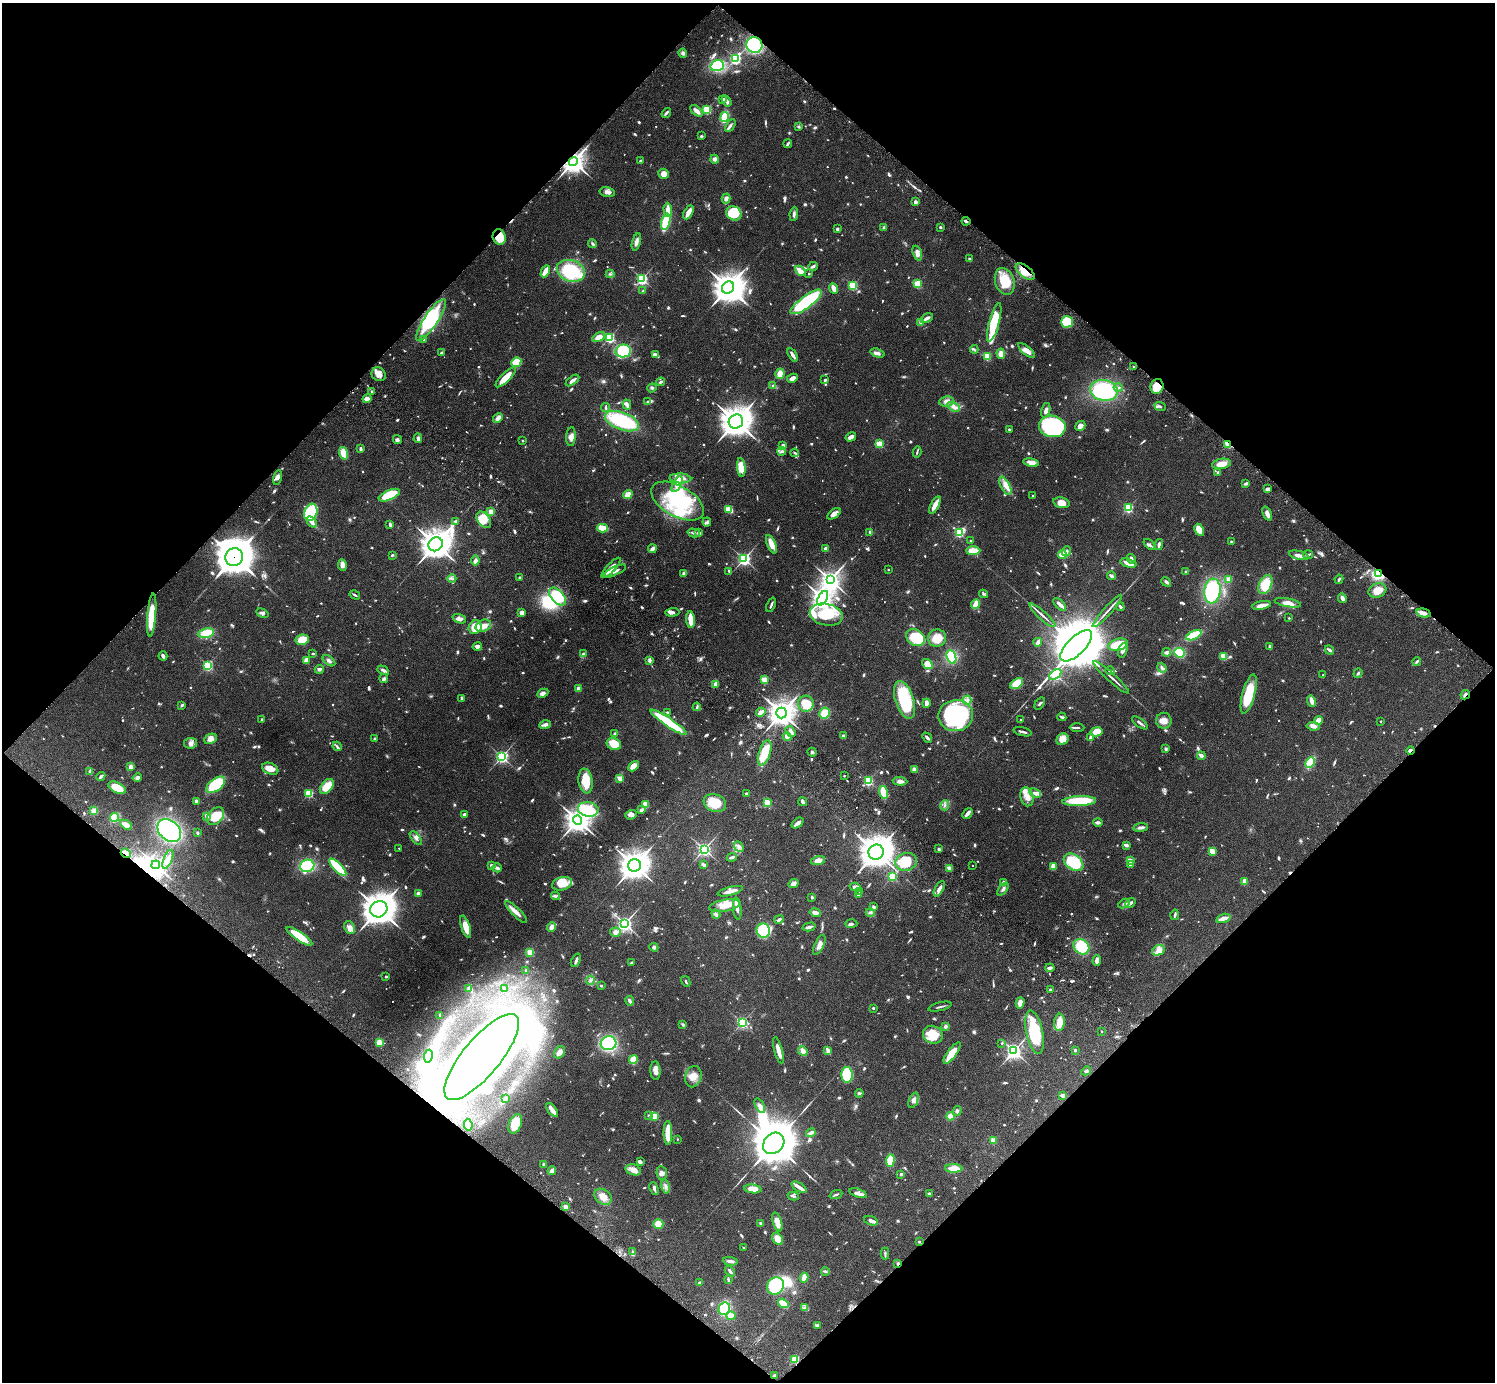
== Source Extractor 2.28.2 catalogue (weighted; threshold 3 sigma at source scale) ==
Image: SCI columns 46-6017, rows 347-5864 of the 6059 x 6069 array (HDU 1 of 3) = the unmasked area's bounding box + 8 px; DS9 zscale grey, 4 x 4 block average (1 PNG px = mean of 4 x 4 image px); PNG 1497 x 1384 px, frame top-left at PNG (2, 3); each listed source drawn as its Kron ellipse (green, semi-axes under 4 px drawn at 4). Shown black and unused: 50% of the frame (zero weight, under 3 of 6 exposures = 3% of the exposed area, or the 3 px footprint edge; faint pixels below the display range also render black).
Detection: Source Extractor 2.28.2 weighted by HDU 2 'WHT'. Background 0.0836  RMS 0.0047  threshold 0.0192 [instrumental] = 3 sigma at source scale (4.09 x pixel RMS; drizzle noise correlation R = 1.36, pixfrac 0.8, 0.05/0.05 arcsec/px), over >= 5 px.
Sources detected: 1398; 31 too faint to see at this stretch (4 x 4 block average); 24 inside a brighter object's white glare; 5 cosmic-ray / hot-pixel residue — neither listed nor drawn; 28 coinciding with a brighter row at this scale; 76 inside a brighter listed object's ellipse — not listed separately; of the other 1234, all 500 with FLUX_AUTO >= 3.89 (the completeness limit of this list) listed and drawn (734 fainter detections not listed), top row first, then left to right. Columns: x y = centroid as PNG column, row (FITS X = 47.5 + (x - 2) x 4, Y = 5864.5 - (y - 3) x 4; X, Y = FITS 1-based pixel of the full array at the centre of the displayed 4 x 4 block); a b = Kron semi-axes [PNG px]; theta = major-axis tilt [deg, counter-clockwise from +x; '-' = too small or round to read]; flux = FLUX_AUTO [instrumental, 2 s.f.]
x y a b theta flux
754 45 8 8 - 200
683 53 4 4 - 7.7
736 59 3 2 - 410
717 66 7 5 17 140
723 100 3 2 - 6.8
726 101 6 2 -57 12
707 109 2 2 - 230
696 111 7 3 -41 17
666 113 5 2 - 7.8
724 117 5 3 - 75
730 126 7 2 58 5.9
798 127 3 3 - 4.2
701 136 3 2 - 4.6
788 144 4 2 - 5.6
715 159 4 4 - 9.6
573 161 5 4 - 2100
640 161 3 2 - 4
664 174 5 5 - 21
607 192 7 5 -13 11
726 199 5 4 - 9.5
915 202 2 2 - 29
668 210 7 2 -87 39
688 212 7 3 61 28
734 213 8 6 -31 93
794 214 7 3 83 7.3
966 221 4 2 - 5.9
666 222 8 3 75 170
884 227 4 3 - 4.2
940 227 2 2 - 14
837 229 2 2 - 15
499 237 8 6 -76 46
636 242 9 3 75 13
593 244 4 3 - 5.1
917 253 7 4 -70 16
969 259 2 2 - 14
813 266 5 2 - 6.7
545 271 6 3 62 35
571 271 14 10 -18 160
800 271 6 3 -44 28
1025 272 11 5 -39 35
809 273 2 2 - 7.6
610 274 4 2 - 4.2
642 279 2 2 - 500
1005 281 14 9 -72 62
917 284 2 2 - 170
853 285 2 2 - 260
728 288 7 5 49 3400
834 288 5 3 - 21
643 291 3 2 - 4.1
806 302 19 6 37 220
927 318 6 2 29 15
431 320 25 7 56 150
921 322 4 2 - 9.7
994 322 20 5 75 98
1067 322 6 5 - 79
599 337 7 4 27 31
609 337 2 2 - 350
424 340 3 2 - 5.4
974 349 4 2 - 4.1
623 351 7 6 - 160
1027 351 10 4 -41 23
442 353 3 2 - 7.4
877 353 7 3 -17 11
655 354 4 3 - 5.6
1001 354 5 3 - 17
793 355 7 2 -58 12
987 356 2 2 - 140
516 362 5 4 - 37
1133 366 2 2 - 5.8
379 374 7 6 - 20
780 374 5 4 - 24
506 377 13 4 44 45
792 378 6 3 28 12
572 380 8 2 37 14
825 380 3 3 - 4.1
661 382 4 3 - 5
773 386 3 3 - 4
1157 386 7 6 - 37
1118 387 5 2 - 5
652 388 5 3 - 4
1104 390 14 10 -9 210
372 391 2 2 - 6.6
367 399 4 4 - 18
946 401 7 5 9 12
648 402 4 3 - 5
627 404 5 3 - 8.6
1160 406 6 2 -22 3.9
954 407 7 4 -25 12
606 408 5 2 - 4.7
1046 410 7 4 76 13
498 418 5 3 - 14
622 421 18 8 -20 170
736 421 7 7 - 3900
1052 426 13 10 -10 290
1080 426 5 4 - 13
1009 430 3 3 - 5.1
571 437 9 4 86 17
851 437 5 3 - 12
418 438 5 4 - 7.3
398 439 4 3 - 5.9
523 440 2 2 - 8.8
879 444 2 2 - 150
1228 444 4 2 - 39
783 445 3 2 - 9.3
361 449 4 2 - 6.4
782 451 4 3 - 5.3
917 452 5 2 - 4.3
344 453 6 4 -71 50
795 453 4 2 - 4.1
1031 463 8 4 -11 18
1221 464 10 5 11 28
741 467 9 4 -84 52
1218 472 4 2 - 3.9
278 477 7 4 78 9.6
680 478 11 5 -2 23
1246 483 4 2 - 7.6
677 484 8 3 62 16
1005 486 10 4 -63 17
1268 489 4 3 - 8
628 494 5 3 - 25
389 495 11 5 23 94
1033 496 2 2 - 6.1
677 501 29 15 -29 140
1061 503 8 5 -13 25
935 505 9 3 62 27
1128 508 2 2 - 290
729 510 4 2 - 58
311 512 9 6 69 240
491 512 2 2 - 89
834 514 7 4 35 18
1267 514 7 4 -67 13
484 520 9 6 -52 43
456 521 4 2 - 5.2
312 522 6 3 -57 14
707 522 4 3 - 4.7
390 524 4 2 - 6.3
603 528 5 3 - 43
1199 530 6 4 -61 38
870 532 3 3 - 4.1
959 532 2 2 - 340
694 533 6 3 -15 7.3
699 533 2 2 - 26
971 541 2 2 - 4.2
1232 542 3 2 - 5.6
436 544 7 6 - 3300
771 544 10 4 -66 34
1150 545 7 3 -40 5.8
1159 545 5 2 - 9.2
652 549 4 2 - 13
825 549 2 2 - 41
973 551 7 4 1 41
1067 551 5 4 - 6.6
1062 554 4 3 - 50
392 555 3 2 - 4.6
1299 555 10 3 -14 15
1308 555 5 2 - 4
234 557 9 8 - 6700
744 559 3 2 - 630
1131 559 5 2 - 13
475 561 5 4 - 8.6
1128 563 8 3 -16 23
342 565 6 4 -84 16
611 568 13 3 46 25
888 569 2 2 - 5.1
614 571 12 3 25 17
729 571 4 2 - 4
1186 572 2 2 - 21
684 574 4 3 - 9.2
1379 574 3 3 - 94
1112 576 4 2 - 8.6
452 578 4 3 - 5.2
520 578 3 3 - 5.8
1229 579 2 2 - 71
1339 579 4 2 - 4.7
830 580 4 4 - 1500
1166 582 5 3 - 6.2
1265 585 10 6 67 62
1377 590 9 7 20 31
1212 591 12 8 84 170
983 594 4 3 - 3.9
355 595 5 2 - 4.6
557 596 10 6 -47 170
823 598 8 4 59 2300
1342 598 5 2 - 14
1288 603 13 3 -11 18
976 604 5 2 - 56
1060 604 8 2 -45 16
771 605 7 2 68 5.5
1262 605 9 3 12 20
1120 607 4 2 - 8.8
1107 611 21 2 48 15
672 612 7 3 1 10
262 613 6 4 -28 6.8
522 613 3 2 - 30
1424 613 7 4 -13 14
152 615 21 4 86 100
826 615 17 10 -12 100
1042 615 17 2 -42 11
1289 618 2 2 - 4.6
459 619 7 4 -17 12
690 620 8 3 -86 48
483 626 8 6 23 24
475 627 7 6 - 47
206 633 8 4 10 59
1194 635 8 3 25 130
915 637 10 7 -35 100
937 638 9 8 - 37
302 640 6 5 - 63
1038 642 4 3 - 10
1118 645 10 6 14 77
477 646 5 3 - 12
1076 646 20 9 45 27000
1270 647 3 2 - 13
1123 650 7 4 71 11
1329 650 5 2 - 8.1
1167 652 4 3 - 11
1180 653 5 4 - 77
313 654 3 2 - 4.2
584 654 2 2 - 33
163 656 4 3 - 7.5
1223 656 2 2 - 130
951 657 7 4 -70 78
306 660 3 3 - 19
649 660 4 3 - 7.1
329 661 7 3 -37 6.8
1417 661 4 2 - 4.7
927 664 5 4 - 30
208 665 2 2 - 300
1162 668 5 3 - 7.2
319 669 4 3 - 5.9
383 670 6 3 -29 7.3
1110 671 5 2 - 5.1
1358 673 5 2 - 4.3
1055 675 7 2 35 580
1323 675 2 2 - 4.6
1111 677 24 2 -42 12
384 678 4 3 - 5.2
764 680 2 2 - 130
1017 683 7 4 38 60
716 684 4 3 - 26
578 689 2 2 - 42
543 693 6 3 27 10
1249 694 20 6 75 110
1465 695 5 2 - 5.6
462 698 3 3 - 4.9
905 700 19 9 -72 160
967 700 4 3 - 6.1
1312 701 6 3 -70 20
926 703 4 3 - 17
1040 703 7 2 54 4.3
806 704 8 7 - 52
182 705 3 2 - 4.5
697 707 4 2 - 4.6
667 712 3 2 - 4.8
761 712 5 2 - 16
782 713 5 5 - 2900
825 713 5 5 - 47
956 716 17 15 9 400
1062 717 5 2 - 5.4
262 719 2 2 - 18
1021 720 2 2 - 5
1318 720 4 3 - 23
1164 721 8 8 - 18
1381 721 2 2 - 4.2
669 722 22 4 -34 160
1140 723 9 2 -35 7.1
545 725 6 3 16 11
1313 726 7 4 -5 12
1077 728 7 2 -1 4.5
790 731 6 3 -56 10
1023 732 9 2 -14 7.3
1097 732 6 4 11 33
615 733 3 3 - 4.3
843 736 2 2 - 20
787 737 4 3 - 22
927 738 5 2 - 7.7
1090 738 3 2 - 9.3
210 739 6 5 - 19
375 739 4 2 - 4.8
1062 739 6 5 - 27
190 743 6 5 - 14
614 744 7 6 - 48
337 746 5 2 - 4.6
1166 749 3 3 - 5
1411 751 4 2 - 4.2
812 752 4 3 - 5
765 753 13 6 72 59
1201 756 4 2 - 15
502 757 2 2 - 580
1310 762 6 3 60 100
633 766 6 4 46 28
131 767 3 2 - 21
270 769 8 5 -23 26
914 769 3 3 - 11
89 771 3 2 - 4.3
844 775 2 2 - 4.7
101 776 5 2 - 7.4
137 777 5 3 - 6.1
620 778 2 2 - 95
586 781 12 7 -82 59
868 781 2 2 - 320
900 781 7 4 -3 12
216 785 11 6 36 120
327 787 9 5 50 54
117 788 9 5 -27 50
883 792 6 3 -74 55
309 793 2 2 - 210
1035 793 6 3 -28 10
746 794 2 2 - 16
1027 797 10 6 -78 23
196 801 3 2 - 4.5
1079 801 17 5 2 110
767 802 2 2 - 110
803 802 4 2 - 12
715 803 11 8 -20 58
646 804 4 3 - 38
945 805 5 2 - 4.9
588 809 10 7 -8 110
641 810 4 3 - 9.1
94 811 3 3 - 28
967 813 6 2 48 19
464 814 2 2 - 24
631 815 6 4 18 14
206 816 4 3 - 8.4
216 816 10 7 49 58
114 817 4 4 - 77
578 820 5 4 - 2300
1098 822 4 2 - 9.1
798 823 7 3 39 14
126 825 6 4 -31 23
1141 827 7 3 7 9.4
169 830 13 10 -44 340
197 833 2 2 - 4.4
416 838 8 3 -48 8.4
1126 845 3 2 - 17
739 846 6 3 -47 6.9
399 848 2 2 - 3.9
704 849 3 2 - 710
939 849 2 2 - 19
1212 851 2 2 - 98
876 852 8 7 - 4000
126 853 5 2 - 21
732 857 5 2 - 8.3
168 859 10 3 68 20
818 860 7 4 14 22
1131 861 2 2 - 43
906 862 11 9 17 53
1074 862 11 7 -35 120
156 865 4 3 - 1200
634 865 6 6 - 3400
704 865 4 2 - 14
1130 865 2 2 - 22
307 866 7 6 - 130
492 866 2 2 - 30
972 866 2 2 - 4
1053 866 3 2 - 29
338 867 11 4 -45 110
497 868 5 3 - 6.7
949 868 3 2 - 15
892 876 2 2 - 250
1244 881 2 2 - 60
1004 883 4 3 - 7.1
562 884 10 6 16 48
793 884 5 3 - 12
855 887 6 4 -13 6.8
939 889 8 3 61 13
1003 889 7 3 49 8.9
730 891 13 3 15 20
860 891 4 2 - 8.5
418 894 2 2 - 13
858 895 3 2 - 5.1
555 896 4 3 - 5.6
812 897 2 2 - 4.9
1130 903 6 3 39 8.4
1124 904 6 2 28 4.8
724 906 15 6 10 39
874 907 3 3 - 5.9
737 908 11 3 -83 12
379 909 9 8 - 3900
516 912 15 3 -44 19
815 912 6 3 -12 12
870 912 4 2 - 4.2
716 914 5 3 - 5.3
1175 915 5 2 - 6.4
1223 918 7 2 18 24
779 919 5 2 - 7.1
625 924 3 3 - 760
851 924 6 3 -1 5.4
350 927 7 5 -68 15
466 927 11 4 -72 42
552 927 5 3 - 20
809 927 7 2 14 8.7
763 931 7 6 - 160
615 932 5 4 - 14
299 936 15 4 -33 73
819 945 11 4 65 16
654 947 4 4 - 6.8
1081 947 8 7 - 91
1158 950 7 5 25 16
530 952 3 3 - 17
576 960 7 2 67 9.4
1097 960 5 3 - 15
631 963 4 2 - 4.8
1050 968 4 2 - 9.5
526 970 2 2 - 10
386 977 2 2 - 4.1
591 980 4 3 - 5.4
686 981 6 2 -61 4.2
601 986 2 2 - 4.2
504 988 4 2 - 4.4
468 989 3 2 - 7.9
1051 989 2 2 - 4.3
630 1001 5 3 - 8.6
1020 1003 6 3 75 16
940 1007 12 2 14 6.1
873 1008 2 2 - 13
440 1015 4 2 - 4.7
1059 1022 9 5 86 37
742 1023 2 2 - 480
683 1025 3 2 - 5
945 1026 3 3 - 6.2
1101 1031 2 2 - 4.6
1034 1032 22 8 -78 140
933 1035 10 8 -26 63
379 1042 4 3 - 23
608 1043 8 7 - 180
1002 1043 2 2 - 6.4
778 1050 13 3 -75 27
1075 1050 2 2 - 16
803 1051 5 3 - 17
828 1051 4 2 - 17
1014 1051 3 3 - 970
559 1052 6 5 - 11
952 1053 13 4 53 59
428 1056 6 4 81 9
482 1057 53 18 50 7300
633 1060 4 4 - 46
655 1071 9 5 -86 16
1086 1071 5 4 - 5.3
847 1075 8 5 -89 140
693 1077 11 8 76 25
859 1093 4 2 - 4.7
1063 1096 3 2 - 20
505 1098 3 3 - 4
913 1100 8 4 68 11
760 1106 8 3 -62 11
552 1110 8 3 -54 27
957 1111 5 4 - 5.4
649 1115 2 2 - 12
655 1116 2 2 - 160
951 1116 4 3 - 27
515 1124 10 6 67 74
468 1125 6 2 -84 17
668 1133 12 3 -89 88
811 1133 5 3 - 9.7
677 1139 2 2 - 4.4
993 1140 2 2 - 84
774 1143 12 9 45 11000
890 1160 6 4 85 51
640 1162 4 3 - 7.3
544 1164 2 2 - 23
954 1168 9 3 -1 33
633 1170 8 5 -17 24
552 1171 4 2 - 20
662 1173 7 5 -83 12
901 1174 2 2 - 15
665 1186 7 3 -79 9.9
799 1187 8 4 -33 9.8
654 1189 6 2 -68 7
753 1189 9 4 -6 22
858 1193 9 3 -18 8.1
929 1193 3 2 - 5
836 1194 6 2 22 5.4
793 1196 6 2 -14 4.8
603 1197 9 7 -38 22
565 1207 2 2 - 61
871 1221 7 4 -19 8.1
777 1222 10 4 -72 28
761 1223 2 2 - 19
658 1224 5 5 - 30
777 1239 7 5 -50 32
919 1242 2 2 - 10
743 1248 2 2 - 5.1
633 1252 3 3 - 4.3
885 1253 6 2 -90 5.4
730 1261 7 3 -6 11
898 1263 3 2 - 5.4
730 1271 6 2 -50 6.9
825 1271 4 2 - 4
804 1277 5 3 - 23
728 1279 4 2 - 4.6
699 1283 3 3 - 4.5
775 1286 9 8 - 170
783 1303 6 3 -34 53
804 1308 4 2 - 5
724 1309 6 5 - 92
731 1316 4 3 - 24
818 1325 4 2 - 7.3
795 1359 2 2 - 210
775 1376 3 2 - 13
Overlapping masked pixels (flux is a lower limit): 16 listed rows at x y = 754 45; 573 161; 966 221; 499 237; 1025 272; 431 320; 1157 386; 1228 444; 234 557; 1379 574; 1465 695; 1411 751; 126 853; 156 865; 898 1263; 775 1376